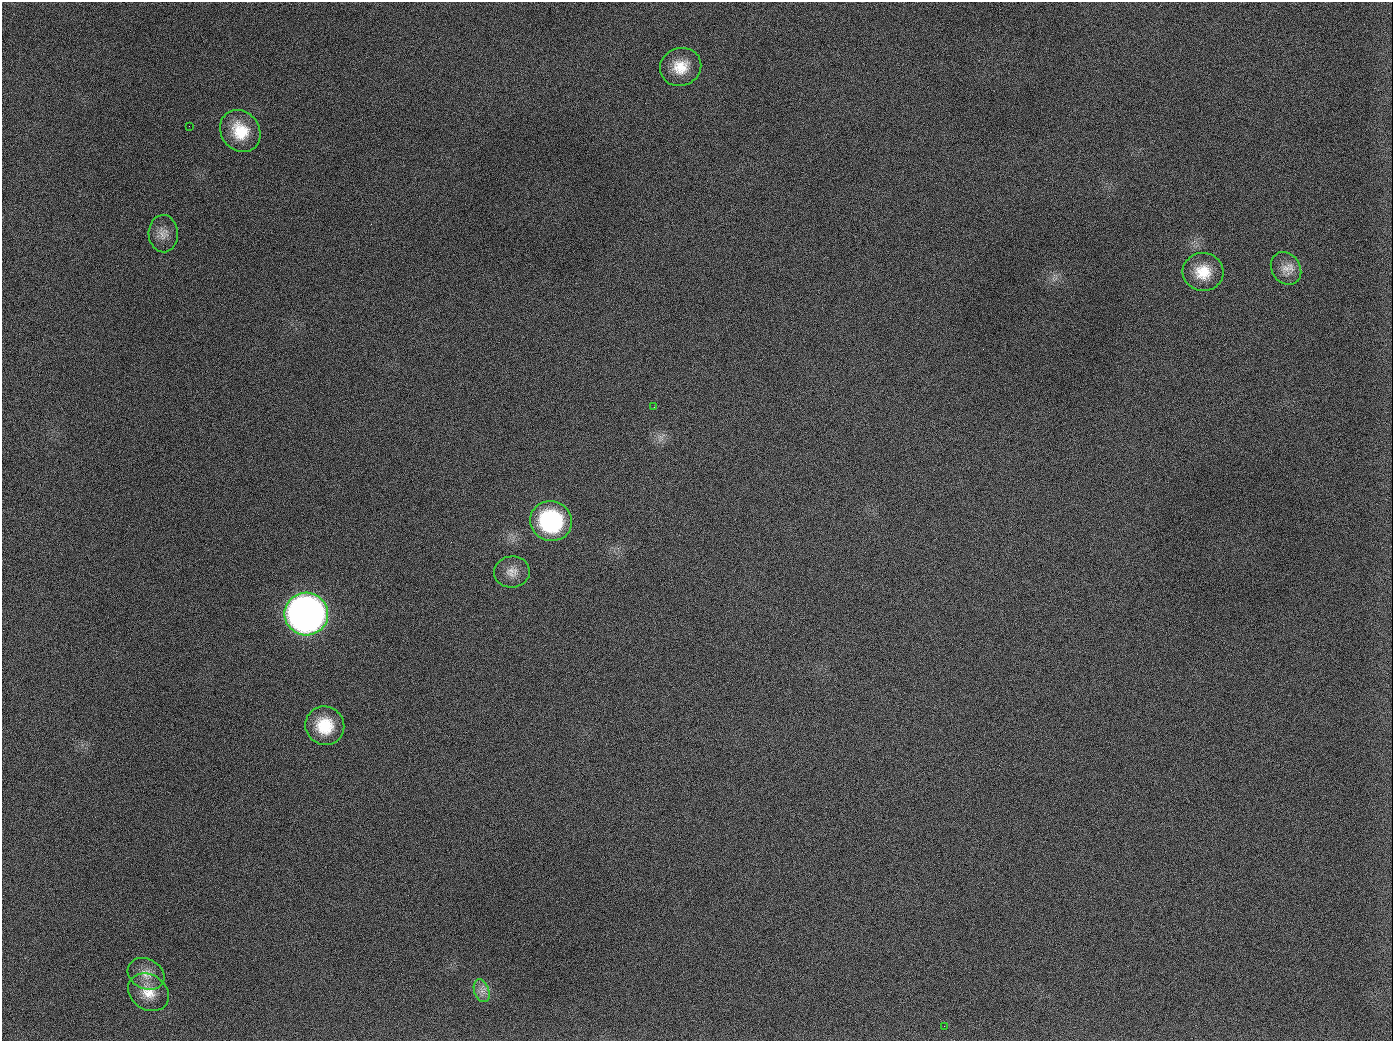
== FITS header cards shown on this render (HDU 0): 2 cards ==
NAXIS1  =                 1391
NAXIS2  =                 1039

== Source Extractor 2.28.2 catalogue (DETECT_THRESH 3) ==
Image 1391 x 1039 px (HDU 0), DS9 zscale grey, 1 PNG px = 1 image px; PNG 1395 x 1043 px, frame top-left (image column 1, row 1039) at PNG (2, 2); each listed source drawn as its Kron ellipse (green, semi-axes under 4 px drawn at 4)
Background 1680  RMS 74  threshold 221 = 3 sigma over >= 5 px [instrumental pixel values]
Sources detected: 15; all 15 listed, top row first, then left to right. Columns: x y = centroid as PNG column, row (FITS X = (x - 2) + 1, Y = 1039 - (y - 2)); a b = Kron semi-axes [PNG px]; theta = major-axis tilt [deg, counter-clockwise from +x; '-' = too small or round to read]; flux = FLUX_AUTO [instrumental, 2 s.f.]
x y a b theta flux
681 67 21 19 21 1.2e+05
189 126 2 2 - 6.5e+03
240 131 22 19 -53 1.6e+05
163 234 19 14 -88 5.3e+04
1286 268 17 14 -55 6.1e+04
1203 272 20 19 - 1.3e+05
654 407 2 2 - 4.1e+03
551 521 21 19 -18 5.6e+05
512 572 18 15 6 5.8e+04
306 614 22 21 - 4.0e+06
325 726 20 19 - 1.8e+05
146 974 19 15 -29 6.8e+04
482 991 12 7 -70 3.3e+04
148 992 22 17 -34 1.0e+05
944 1026 2 2 - 5.8e+03